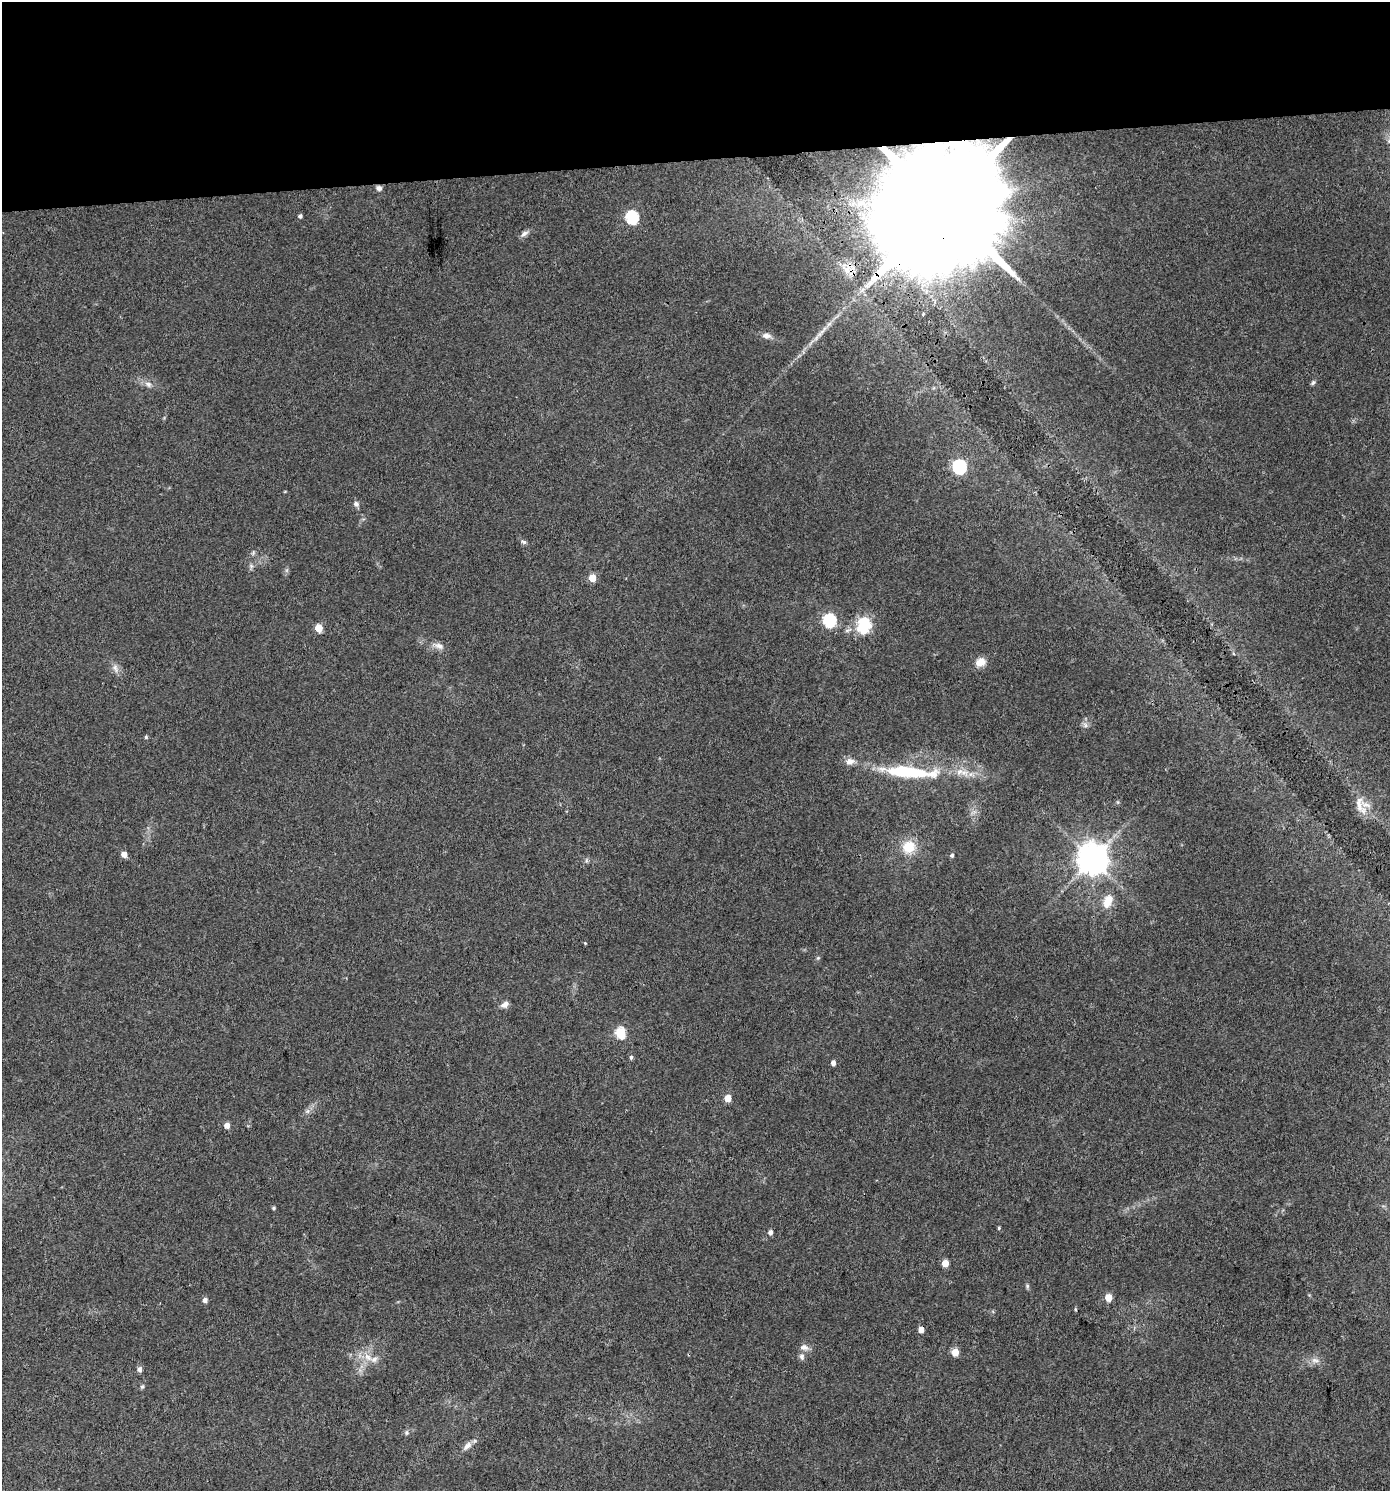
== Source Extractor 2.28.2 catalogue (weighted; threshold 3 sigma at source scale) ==
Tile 2 of 3 x 3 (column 2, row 1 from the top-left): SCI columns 1393-2780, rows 2979-4467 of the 4213 x 4467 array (HDU 1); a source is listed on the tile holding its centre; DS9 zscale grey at full resolution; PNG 1392 x 1493 px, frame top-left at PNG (2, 2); no overlay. Shown black and unused: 11% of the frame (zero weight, under 3 of 4 exposures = <1% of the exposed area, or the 3 px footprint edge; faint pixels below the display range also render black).
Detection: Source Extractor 2.28.2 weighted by HDU 2 'WHT'; one run over the whole footprint, this tile lists its part. Background 0.0407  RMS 0.0042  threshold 0.0189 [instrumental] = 3 sigma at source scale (4.5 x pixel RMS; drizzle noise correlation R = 1.50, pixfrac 1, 0.0396/0.0396 arcsec/px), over >= 5 px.
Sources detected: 65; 1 inside a brighter object's white glare — not listed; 2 inside a brighter listed object's ellipse — not listed separately; the other 62 listed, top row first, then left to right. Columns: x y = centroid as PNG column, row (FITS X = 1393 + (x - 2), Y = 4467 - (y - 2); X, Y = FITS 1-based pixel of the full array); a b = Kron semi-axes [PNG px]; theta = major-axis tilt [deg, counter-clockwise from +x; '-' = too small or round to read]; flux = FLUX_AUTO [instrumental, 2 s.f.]
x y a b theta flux
379 188 7 6 - 1.4
943 207 46 26 87 29000
300 216 4 4 - 1.1
632 217 6 6 - 53
524 234 11 6 36 1.6
849 270 20 14 -12 6.3
923 314 4 3 - 0.93
829 324 9 4 37 1.2
767 336 13 7 -8 2.3
816 338 9 4 54 1.4
1313 383 7 5 50 0.77
148 384 9 7 -36 1.8
959 466 6 6 - 73
356 504 7 7 - 1.4
524 542 7 5 -17 0.89
251 566 7 5 -46 0.88
592 578 5 5 - 8.7
829 620 6 6 - 57
864 625 19 15 74 16
319 628 5 5 - 11
439 646 15 8 -20 2.7
980 662 13 10 24 4.1
115 668 13 5 -72 1.9
1085 725 7 6 - 1.2
146 737 4 4 - 0.69
850 761 11 8 9 2.9
902 771 31 11 -3 26
960 772 11 8 13 3.1
1360 805 27 12 -72 6.5
909 847 16 16 - 9
124 854 5 5 - 3.5
952 855 5 4 - 0.72
1092 859 9 9 - 760
586 860 6 4 -72 0.68
1108 901 18 10 63 6.2
585 943 4 3 - 0.36
818 958 5 5 - 0.53
505 1004 9 6 30 2.3
620 1032 6 5 - 31
631 1057 5 4 - 0.81
833 1063 4 4 - 2
728 1098 5 5 - 7.7
307 1111 6 6 - 1.1
227 1125 5 5 - 3.1
273 1208 4 3 - 0.61
999 1228 4 3 - 0.45
770 1232 5 4 - 1.6
945 1263 5 4 - 6.5
1027 1286 6 4 90 0.69
1108 1297 5 5 - 7
205 1300 5 5 - 1.7
1075 1309 4 4 - 0.45
921 1329 4 4 - 4.2
804 1347 12 8 -12 2.2
955 1352 5 5 - 7.9
802 1356 9 7 -79 1.5
368 1357 14 8 -39 4.1
1315 1360 12 5 -5 2
140 1369 6 5 - 1.6
142 1387 6 5 - 0.64
406 1433 7 6 - 0.9
467 1446 13 7 41 2.5
Overlapping masked pixels (flux is a lower limit): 2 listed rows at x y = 943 207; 849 270